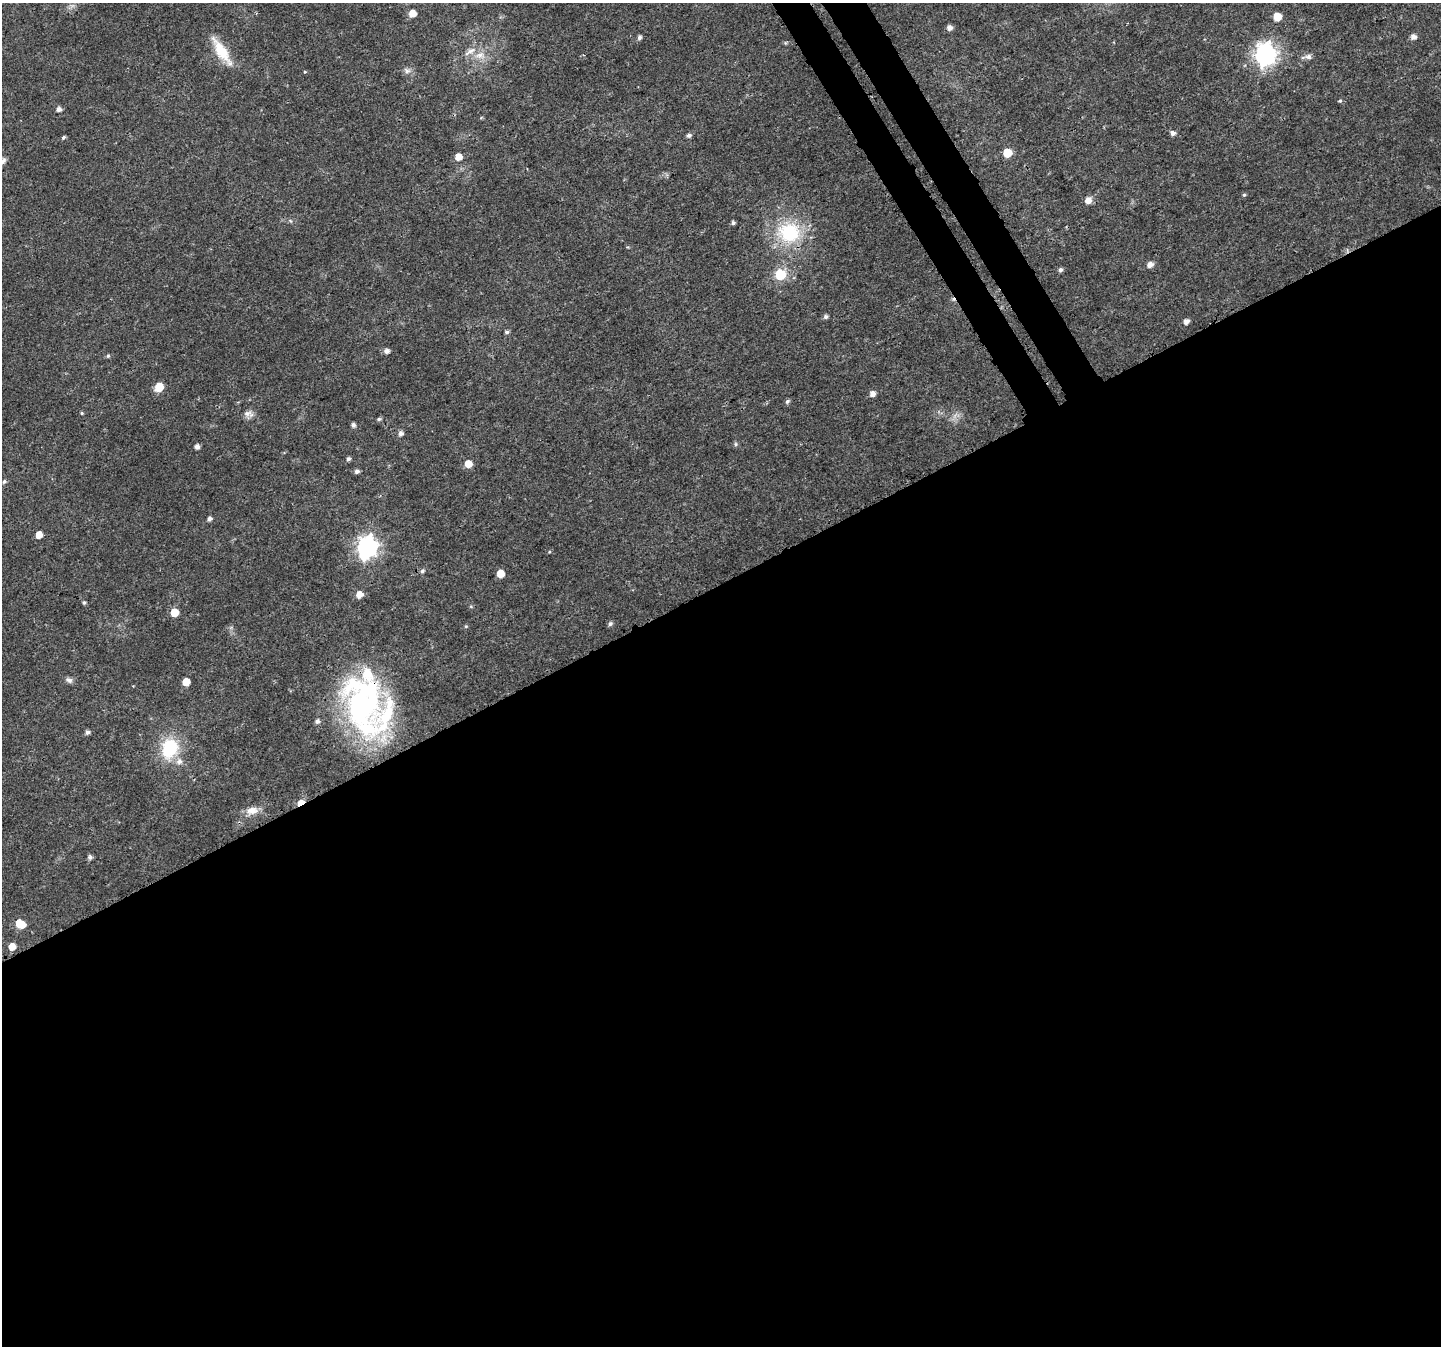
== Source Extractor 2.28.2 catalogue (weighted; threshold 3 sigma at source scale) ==
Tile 15 of 4 x 4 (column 3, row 4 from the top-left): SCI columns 2950-4388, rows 231-1574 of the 5896 x 5790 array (HDU 1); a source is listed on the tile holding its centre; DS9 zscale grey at full resolution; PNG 1443 x 1348 px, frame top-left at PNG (2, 3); no overlay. Shown black and unused: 58% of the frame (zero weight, under 3 of 4 exposures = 6% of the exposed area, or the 3 px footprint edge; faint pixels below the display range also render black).
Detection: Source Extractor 2.28.2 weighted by HDU 2 'WHT'; one run over the whole footprint, this tile lists its part. Background 0.0134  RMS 0.0028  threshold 0.0125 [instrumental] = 3 sigma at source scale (4.5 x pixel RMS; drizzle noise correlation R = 1.50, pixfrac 1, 0.0396/0.0396 arcsec/px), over >= 5 px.
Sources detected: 77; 1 too faint to see at this stretch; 1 inside a brighter object's white glare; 1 cosmic-ray / hot-pixel residue — not listed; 5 inside a brighter listed object's ellipse — not listed separately; the other 69 listed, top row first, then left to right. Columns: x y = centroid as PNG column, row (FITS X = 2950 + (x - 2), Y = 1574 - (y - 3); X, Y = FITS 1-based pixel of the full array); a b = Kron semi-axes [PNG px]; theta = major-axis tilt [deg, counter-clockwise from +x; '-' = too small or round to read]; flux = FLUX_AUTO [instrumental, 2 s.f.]
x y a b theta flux
412 13 5 5 - 3.7
1277 16 5 5 - 5.7
950 28 5 5 - 1.4
639 37 5 4 - 0.84
1413 37 5 5 - 1.5
785 43 5 3 - 0.28
221 51 38 11 -57 8.1
1266 54 9 8 - 160
480 55 17 11 5 3.7
1308 56 9 8 - 1.1
407 71 10 8 -28 1.2
305 72 5 4 - 0.27
1340 101 5 4 - 0.35
59 109 5 5 - 1.2
1173 133 6 5 - 1.1
689 135 5 5 - 0.86
63 137 5 4 - 0.55
1007 153 6 5 - 7.1
458 157 5 5 - 3.6
2 161 13 6 51 1.3
1244 195 5 4 - 0.41
1088 200 8 8 - 1.9
733 223 4 4 - 0.59
789 232 29 26 1 20
1150 264 6 5 - 1.8
1061 270 5 5 - 0.75
780 274 6 6 - 21
826 317 5 5 - 0.74
1186 321 5 5 - 1.5
507 332 5 5 - 0.62
386 351 5 5 - 1.4
108 356 5 5 - 0.47
159 387 6 5 - 8.1
872 394 5 5 - 1.9
787 401 6 5 - 0.68
82 413 4 4 - 0.31
248 414 13 10 -10 1.7
379 419 5 4 - 0.49
353 425 5 5 - 0.86
401 433 6 6 - 1
736 444 6 5 - 0.48
197 447 5 4 - 1.3
348 459 5 5 - 0.64
468 464 5 5 - 4.2
357 471 6 5 - 0.8
4 482 6 5 - 0.58
209 519 5 4 - 0.89
39 535 5 5 - 3.2
367 547 8 7 - 150
549 552 5 3 - 0.28
422 571 6 5 - 0.58
500 574 5 5 - 5.4
359 594 6 6 - 2.5
84 602 4 4 - 0.49
471 606 5 4 - 0.34
174 612 5 5 - 5.9
610 624 6 5 - 0.73
466 626 5 4 - 0.33
69 680 10 6 -25 1
186 682 5 5 - 4.7
361 705 76 43 -67 64
317 721 5 5 - 0.96
87 732 5 5 - 0.91
170 748 24 18 75 14
301 803 6 4 31 5.9
252 811 17 10 8 2.9
90 857 5 5 - 0.83
20 924 8 6 -31 6.7
12 946 5 5 - 4
Overlapping masked pixels (flux is a lower limit): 2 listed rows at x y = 361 705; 301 803
Isophote crosses this tile's border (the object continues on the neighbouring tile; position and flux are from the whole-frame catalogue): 1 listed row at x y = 2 161